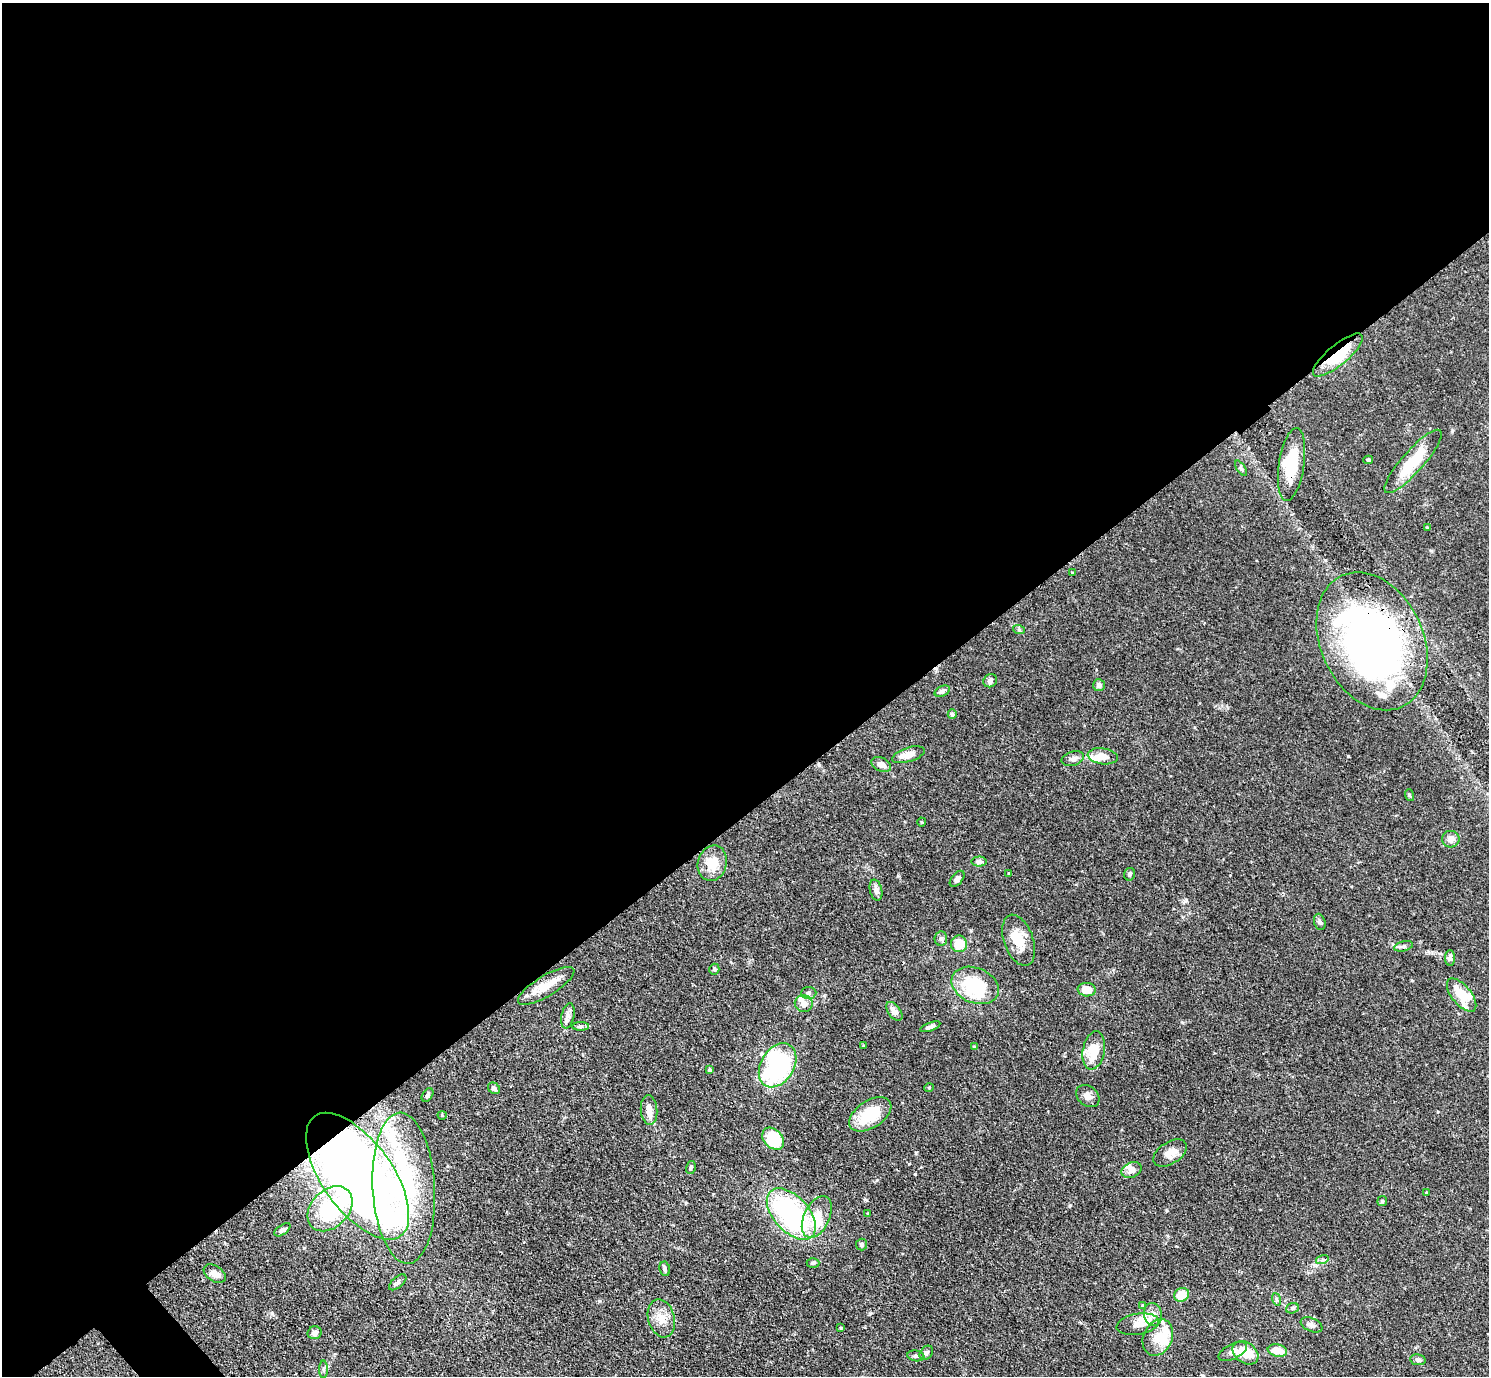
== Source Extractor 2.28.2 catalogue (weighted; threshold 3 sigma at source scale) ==
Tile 2 of 4 x 4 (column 2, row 1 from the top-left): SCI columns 1498-2984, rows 4428-5801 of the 5969 x 5965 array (HDU 1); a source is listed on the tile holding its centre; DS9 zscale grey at full resolution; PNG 1491 x 1378 px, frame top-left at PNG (2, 3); each listed source drawn as its Kron ellipse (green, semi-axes under 4 px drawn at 4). Shown black and unused: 59% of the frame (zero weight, under 3 of 4 exposures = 1% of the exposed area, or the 3 px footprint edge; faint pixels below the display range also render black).
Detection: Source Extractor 2.28.2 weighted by HDU 2 'WHT'; one run over the whole footprint, this tile lists its part. Background 0.0699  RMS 0.0041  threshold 0.0184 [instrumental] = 3 sigma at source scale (4.5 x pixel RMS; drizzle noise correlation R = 1.50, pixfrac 1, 0.05/0.05 arcsec/px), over >= 5 px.
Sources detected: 109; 4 inside a brighter object's white glare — neither listed nor drawn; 13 inside a brighter listed object's ellipse — not listed separately; the other 92 listed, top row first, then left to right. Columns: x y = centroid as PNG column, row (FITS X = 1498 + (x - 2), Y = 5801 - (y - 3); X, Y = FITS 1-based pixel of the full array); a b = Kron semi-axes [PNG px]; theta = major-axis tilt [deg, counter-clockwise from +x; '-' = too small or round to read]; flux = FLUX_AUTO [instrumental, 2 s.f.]
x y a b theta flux
1338 355 31 10 40 17
1368 460 5 4 - 0.56
1413 461 41 11 48 16
1292 464 37 12 81 17
1241 468 9 3 -56 0.65
1427 527 4 3 - 0.38
1072 573 3 3 - 0.36
1019 630 6 4 -19 0.57
1372 641 72 51 -65 200
990 681 7 6 - 1.3
1099 685 6 6 - 1.1
942 691 8 5 27 1
952 714 4 4 - 0.72
908 755 17 7 17 3.4
1103 756 15 8 -7 3.8
1073 759 11 7 16 1.6
881 765 10 6 -28 2.4
1409 795 6 4 -72 0.46
922 822 4 4 - 0.43
1451 839 9 8 - 2.2
979 862 7 5 1 0.92
712 863 18 14 75 7.2
1009 873 4 3 - 0.32
1130 874 6 5 - 0.82
957 879 9 5 50 1.3
876 890 10 6 -77 1.9
1320 922 8 5 -74 0.93
941 939 7 6 - 1.1
1019 940 26 14 -71 8.5
959 944 8 8 - 7
1403 946 10 5 13 1.1
1450 958 8 5 -89 1.4
714 969 6 5 - 0.53
975 985 25 17 -24 27
546 986 32 10 31 7.5
1087 990 9 6 -6 4.7
809 993 7 6 - 1
1462 995 20 9 -51 9.3
804 1004 9 8 - 2.4
894 1011 11 6 -53 2.7
568 1016 13 6 78 1.9
581 1026 8 4 1 0.84
930 1027 11 4 19 1.5
864 1046 3 3 - 0.37
975 1047 4 3 - 0.61
1094 1050 19 11 79 9.2
778 1065 24 16 59 67
710 1069 4 4 - 0.53
494 1088 6 5 - 1.3
929 1088 5 3 - 0.33
428 1095 7 5 54 0.78
1088 1096 13 9 -40 2.3
649 1110 15 8 -85 3.5
870 1114 23 13 33 16
442 1115 4 4 - 0.42
773 1139 12 9 -46 16
1170 1153 19 11 33 3.9
691 1167 6 4 75 0.64
1131 1170 10 7 24 2.3
358 1176 74 35 -54 420
404 1188 75 31 -87 65
1427 1193 3 3 - 0.35
1382 1201 5 5 - 0.6
330 1209 26 18 45 23
791 1214 31 17 -48 70
868 1214 3 3 - 0.41
817 1217 22 12 64 10
282 1230 9 4 35 1.2
862 1244 6 5 - 0.75
1322 1260 6 4 18 0.69
813 1263 6 4 0 0.77
665 1269 7 5 -80 0.98
215 1274 12 7 -34 2.9
398 1282 10 5 40 1.1
1182 1295 8 6 30 7.3
1276 1299 6 4 -71 0.63
1142 1305 4 2 - 0.3
1292 1308 6 5 - 0.71
1153 1314 11 9 -78 2.9
661 1318 19 13 -74 5.4
1138 1324 21 10 9 4.4
1312 1325 11 6 -23 1.5
841 1328 4 3 - 0.37
315 1333 7 6 - 1.9
1158 1337 19 14 65 7.2
1277 1350 10 6 -9 5.5
1233 1352 15 7 26 2.3
926 1353 8 6 48 1.2
1245 1353 14 10 -37 9
916 1356 8 5 -9 0.95
1418 1360 8 5 -9 0.96
323 1369 9 4 89 0.91
Overlapping masked pixels (flux is a lower limit): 5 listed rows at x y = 1338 355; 1292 464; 1372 641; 546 986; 358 1176
Unlisted compact peaks at least as high as the median listed source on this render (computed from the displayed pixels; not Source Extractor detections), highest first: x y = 1070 1205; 898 876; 272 1313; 1452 431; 1182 1022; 599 1301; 1186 900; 877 1180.